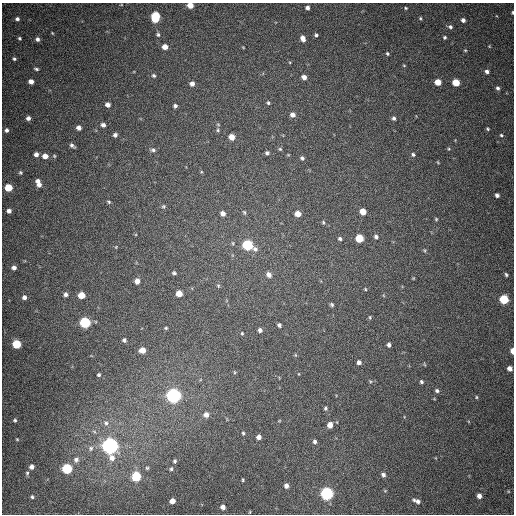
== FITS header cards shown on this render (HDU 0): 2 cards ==
NAXIS1  =                  512
NAXIS2  =                  512

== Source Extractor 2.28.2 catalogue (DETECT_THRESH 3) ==
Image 512 x 512 px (HDU 0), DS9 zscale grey, 1 PNG px = 1 image px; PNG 516 x 516 px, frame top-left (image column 1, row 512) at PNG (2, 3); no overlay
Background 443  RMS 12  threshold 36.7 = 3 sigma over >= 5 px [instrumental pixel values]
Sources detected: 144; all 144 listed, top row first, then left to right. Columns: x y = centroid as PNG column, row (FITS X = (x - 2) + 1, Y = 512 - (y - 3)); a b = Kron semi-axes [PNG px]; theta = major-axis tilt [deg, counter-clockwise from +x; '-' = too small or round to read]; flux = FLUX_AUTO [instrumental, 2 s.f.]
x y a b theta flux
190 5 5 4 - 9200
307 8 4 4 - 2900
406 8 4 3 - 950
512 12 4 3 - 1100
155 17 8 5 83 43000
420 18 5 4 - 1100
17 19 4 3 - 2000
463 20 5 4 - 2900
450 27 6 5 - 2100
52 33 4 3 - 700
158 34 6 5 - 1600
316 35 4 3 - 1400
445 37 4 4 - 1200
19 38 4 3 - 1000
37 39 5 4 - 2400
303 39 6 4 -68 5000
489 46 4 3 - 650
165 47 5 4 - 6700
243 47 4 2 - 620
465 50 4 4 - 850
387 53 4 4 - 1200
14 59 3 3 - 1300
404 65 5 3 - 730
36 69 5 3 - 1400
487 72 5 4 - 2500
154 76 6 5 - 1600
304 77 5 4 - 3900
31 81 5 4 - 4600
438 82 5 5 - 12000
456 83 5 5 - 19000
192 84 5 5 - 4100
498 88 5 4 - 2000
268 103 4 3 - 1200
108 105 5 4 - 4100
175 106 4 4 - 1900
292 115 5 5 - 3700
28 118 5 4 - 2800
394 118 5 4 - 1800
103 125 5 5 - 2800
79 128 4 4 - 4000
487 129 4 3 - 910
7 130 5 4 - 2100
218 130 5 5 - 1300
115 135 4 4 - 2300
501 135 5 3 - 1000
232 137 5 5 - 7200
72 145 5 3 - 2000
280 149 4 4 - 1000
449 149 5 4 - 850
153 150 7 6 - 2200
267 153 4 4 - 1700
36 154 4 4 - 3100
413 154 5 4 - 1500
45 156 5 5 - 5900
54 156 5 4 - 890
302 158 5 4 - 1600
438 162 4 3 - 720
20 172 5 4 - 1100
38 181 6 5 - 3500
39 185 7 6 - 3800
8 187 5 5 - 23000
497 195 4 4 - 2500
109 202 5 4 - 1200
163 206 6 6 - 1500
9 211 4 4 - 3300
363 211 5 5 - 10000
244 212 6 4 -73 1200
223 213 5 4 - 4200
298 214 5 5 - 9100
436 219 4 4 - 920
323 222 5 4 - 1000
376 237 6 5 - 2000
359 238 5 5 - 28000
340 239 5 4 - 1500
248 245 7 5 -28 78000
116 247 4 4 - 680
424 250 6 4 -72 1100
14 268 5 4 - 3100
174 273 5 4 - 1400
269 275 6 5 - 4700
506 275 5 4 - 1400
413 278 4 4 - 740
137 281 5 5 - 5100
218 286 5 4 - 1000
365 289 4 4 - 870
179 293 5 5 - 11000
66 294 5 5 - 2500
81 295 5 5 - 14000
24 297 5 5 - 2900
504 299 5 5 - 49000
332 305 5 4 - 1400
370 317 5 4 - 960
85 323 6 5 - 87000
279 325 4 4 - 1900
166 328 3 3 - 850
260 330 5 4 - 2800
242 333 5 4 - 890
124 340 4 4 - 2000
17 344 5 5 - 36000
389 345 4 4 - 2300
142 350 5 5 - 8200
512 351 5 3 - 6200
295 355 6 4 -89 870
359 362 4 4 - 2700
424 364 5 3 - 720
509 368 5 4 - 4500
234 372 5 3 - 840
99 375 4 4 - 1300
370 381 5 3 - 970
421 382 5 4 - 1700
437 391 5 4 - 1800
174 396 6 6 - 350000
476 397 4 4 - 860
325 408 5 4 - 1400
206 415 6 6 - 4900
15 420 5 4 - 1400
279 421 5 3 - 690
106 423 8 7 - 2900
330 425 5 5 - 6100
243 433 5 3 - 1200
259 437 4 4 - 4100
17 439 4 4 - 830
315 442 5 4 - 2100
110 446 7 6 - 500000
91 448 7 6 - 2400
76 460 8 7 - 3200
175 461 5 4 - 1400
32 467 5 5 - 3800
147 468 5 4 - 1100
67 469 5 5 - 68000
171 469 6 4 75 1200
27 473 6 5 - 1500
383 475 5 5 - 2500
136 477 6 5 - 50000
243 480 4 3 - 840
286 486 5 4 - 3400
385 491 5 3 - 730
327 494 6 5 - 190000
479 496 5 4 - 4300
32 497 4 4 - 1400
172 501 5 4 - 7100
417 501 8 4 -22 3400
223 507 5 4 - 4700
250 512 4 3 - 630
At the frame edge (FLAGS 8, measured only in part): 3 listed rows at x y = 190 5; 512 12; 512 351